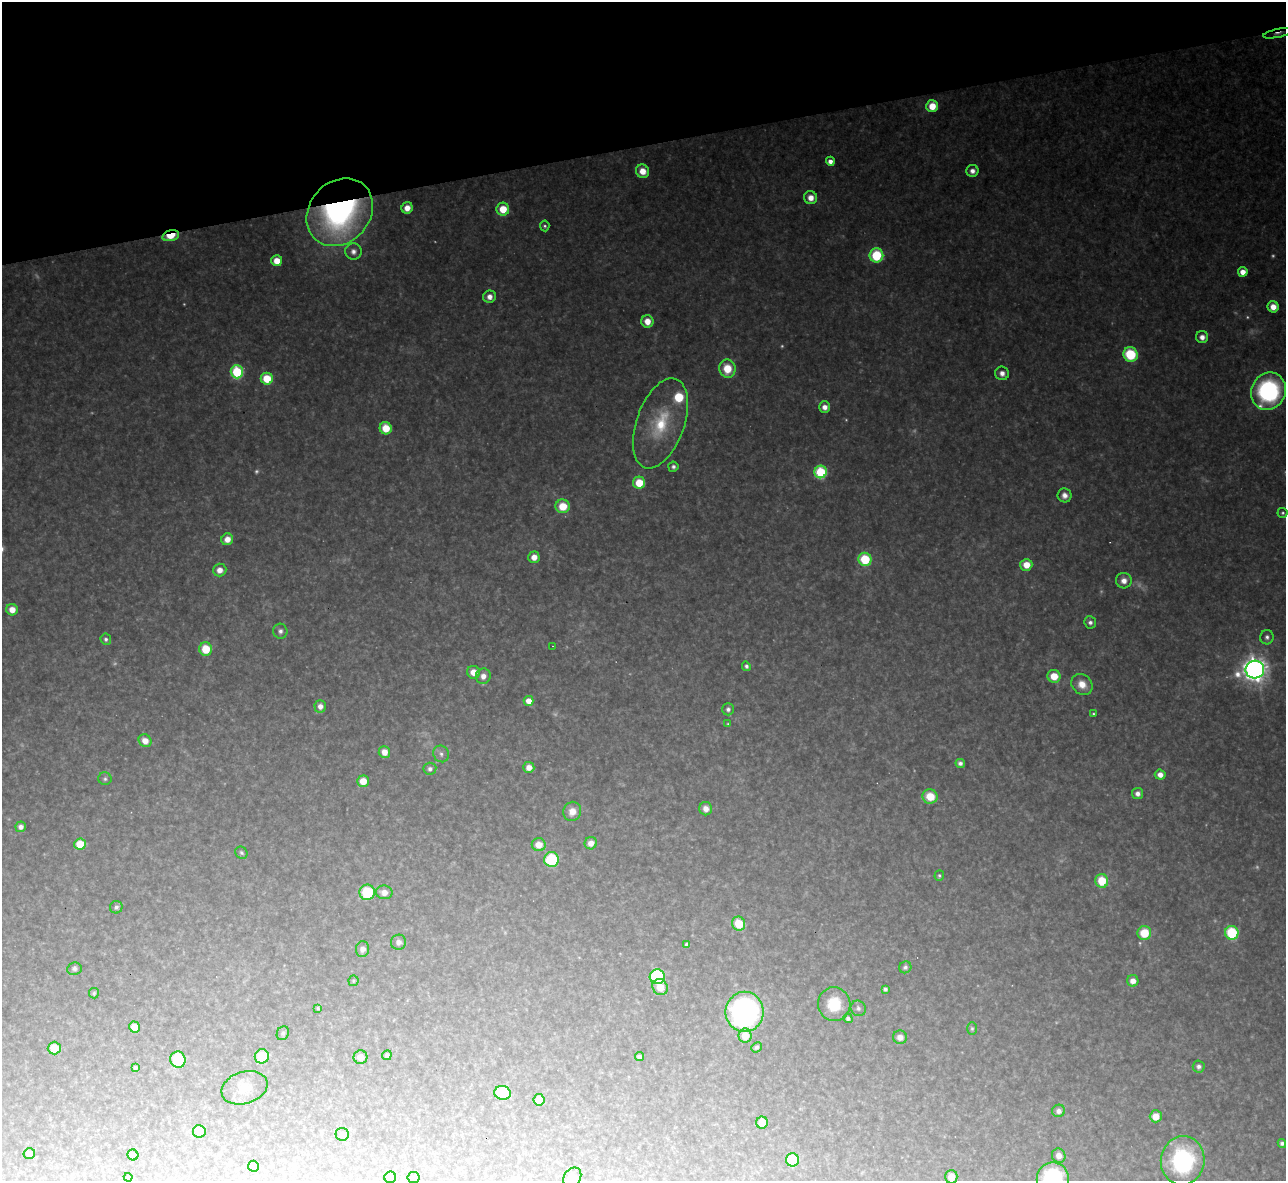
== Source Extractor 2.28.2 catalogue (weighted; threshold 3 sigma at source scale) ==
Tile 3 of 4 x 4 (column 3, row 1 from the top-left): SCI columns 2567-3850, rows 3677-4855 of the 5133 x 5115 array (HDU 1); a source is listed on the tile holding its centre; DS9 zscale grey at full resolution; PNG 1288 x 1183 px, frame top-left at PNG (2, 2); each listed source drawn as its Kron ellipse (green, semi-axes under 4 px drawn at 4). Shown black and unused: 12% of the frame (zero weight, under 3 of 4 exposures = <1% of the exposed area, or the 3 px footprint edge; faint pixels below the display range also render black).
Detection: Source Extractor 2.28.2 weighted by HDU 2 'WHT'; one run over the whole footprint, this tile lists its part. Background 0.348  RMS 0.02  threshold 0.0884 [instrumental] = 3 sigma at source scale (4.5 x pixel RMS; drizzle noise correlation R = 1.50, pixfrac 1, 0.05/0.05 arcsec/px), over >= 5 px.
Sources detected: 156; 19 too faint to see at this stretch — neither listed nor drawn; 1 inside a brighter listed object's ellipse — not listed separately; the other 136 listed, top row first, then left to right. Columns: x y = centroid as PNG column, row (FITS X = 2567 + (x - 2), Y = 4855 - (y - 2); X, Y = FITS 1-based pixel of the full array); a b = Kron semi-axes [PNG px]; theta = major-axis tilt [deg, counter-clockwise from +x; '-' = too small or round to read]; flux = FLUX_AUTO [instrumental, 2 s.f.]
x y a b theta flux
1278 33 15 3 12 7.9
932 106 6 6 - 43
830 161 4 4 - 15
642 171 7 6 - 29
972 171 6 6 - 13
811 198 6 6 - 22
407 208 6 5 - 24
503 209 6 6 - 49
340 212 36 30 49 690
545 226 5 4 - 4.3
171 236 8 5 15 72
353 251 8 8 - 13
876 255 7 7 - 150
277 261 5 5 - 32
1243 272 5 4 - 27
490 297 7 6 - 17
1273 307 6 5 - 24
647 321 6 6 - 30
1202 337 6 6 - 17
1131 354 7 7 - 150
727 369 9 8 - 59
237 372 6 6 - 220
1002 373 7 7 - 14
267 379 6 6 - 67
1268 391 19 17 65 360
825 407 5 5 - 15
660 423 47 24 70 140
386 428 6 6 - 53
673 467 5 5 - 6.8
821 472 6 6 - 220
639 483 6 6 - 60
1065 495 7 7 - 14
563 506 7 7 - 57
1283 513 5 5 - 4
227 539 6 5 - 22
534 557 5 5 - 23
865 559 7 6 - 120
1026 565 6 6 - 34
220 570 7 6 - 19
1124 581 8 7 - 20
12 610 6 5 - 25
1090 622 6 5 - 8.2
280 631 7 7 - 8.7
1267 637 7 6 - 7.7
106 639 5 5 - 5.6
553 646 2 2 - 2.2
206 649 7 6 - 64
746 666 5 4 - 5.9
1255 669 9 9 - 2300
474 672 6 6 - 30
483 676 8 7 - 17
1054 676 6 6 - 45
1082 684 11 9 -44 31
529 701 5 5 - 24
320 706 6 6 - 15
728 709 6 5 - 6.8
1093 714 3 2 - 2.4
728 724 4 3 - 2.7
145 741 7 6 - 23
384 752 6 5 - 23
441 754 8 7 - 8.8
960 763 5 4 - 7.7
529 767 5 5 - 17
430 769 6 6 - 9
1160 775 5 5 - 16
105 779 6 6 - 5.1
363 781 5 5 - 32
1137 793 5 5 - 12
930 796 7 7 - 52
706 809 6 6 - 16
572 811 10 9 - 23
21 827 5 5 - 12
591 843 6 6 - 18
80 844 6 5 - 53
539 845 7 6 - 27
241 853 6 5 - 4.5
551 859 7 7 - 140
939 876 5 4 - 4.2
1102 881 7 6 - 68
367 892 8 7 - 100
384 892 8 7 - 17
116 907 6 6 - 6.4
739 924 7 6 - 55
1144 933 7 7 - 69
1232 933 7 6 - 170
398 942 7 7 - 11
687 945 4 4 - 7.3
363 949 8 6 80 14
905 967 6 5 - 6.5
74 969 7 6 - 5.6
657 977 7 7 - 250
353 981 5 5 - 3.2
1133 981 6 5 - 18
660 987 8 7 - 34
885 989 4 4 - 5.2
94 993 5 5 - 3.4
834 1004 17 16 - 71
318 1008 4 4 - 2.7
858 1008 8 7 - 6.7
744 1012 20 19 - 520
848 1018 5 4 - 7
134 1027 6 5 - 22
972 1029 6 5 - 3.9
283 1033 7 6 - 4.6
745 1036 7 6 - 38
900 1037 7 6 - 14
756 1047 5 4 - 4.7
54 1048 6 6 - 37
387 1055 5 4 - 6.3
262 1056 7 7 - 62
360 1057 7 7 - 17
639 1057 4 4 - 6.8
178 1060 8 7 - 100
1199 1066 6 6 - 8.2
135 1067 3 3 - 4.6
244 1088 23 16 17 34
502 1093 8 7 - 80
539 1100 6 5 - 22
1059 1111 6 6 - 11
1156 1116 6 6 - 34
762 1123 6 6 - 37
199 1131 6 6 - 33
342 1134 6 6 - 9.5
1282 1143 4 4 - 6.4
29 1154 6 5 - 15
133 1155 6 5 - 7.6
1059 1156 7 6 - 18
792 1160 6 6 - 96
1183 1161 24 22 83 310
253 1166 5 5 - 26
128 1177 4 4 - 2.1
390 1177 6 6 - 30
413 1177 6 5 - 4.4
572 1177 11 8 54 15
951 1177 7 6 - 27
1053 1179 17 16 - 280
Overlapping masked pixels (flux is a lower limit): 3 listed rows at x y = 1278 33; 340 212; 171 236
Isophote crosses this tile's border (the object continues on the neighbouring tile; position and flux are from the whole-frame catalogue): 4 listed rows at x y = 390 1177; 572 1177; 951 1177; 1053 1179